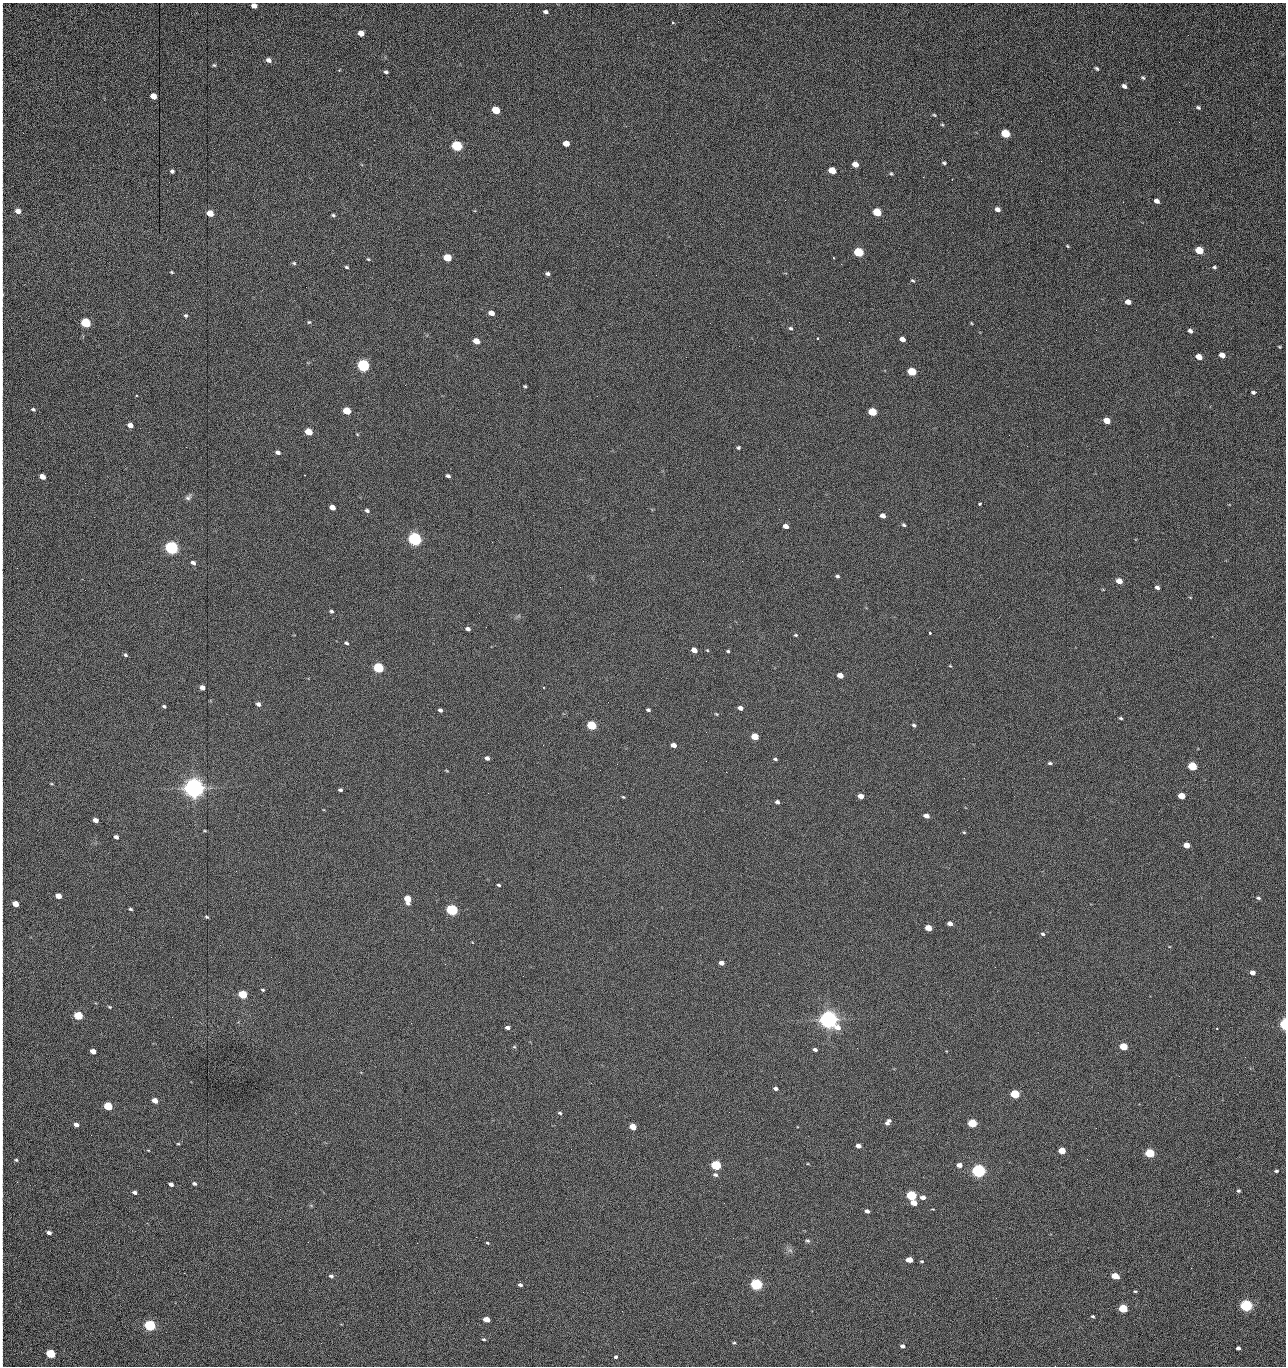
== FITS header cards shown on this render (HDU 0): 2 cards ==
NAXIS1  =                 1284 /fastest changing axis
NAXIS2  =                 1364 /next to fastest changing axis

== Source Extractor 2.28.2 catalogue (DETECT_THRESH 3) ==
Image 1284 x 1364 px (HDU 0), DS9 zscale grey, 1 PNG px = 1 image px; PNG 1288 x 1368 px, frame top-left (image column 1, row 1364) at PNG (2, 3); no overlay
Background 231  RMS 17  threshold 52.3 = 3 sigma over >= 5 px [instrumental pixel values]
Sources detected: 266; all 266 listed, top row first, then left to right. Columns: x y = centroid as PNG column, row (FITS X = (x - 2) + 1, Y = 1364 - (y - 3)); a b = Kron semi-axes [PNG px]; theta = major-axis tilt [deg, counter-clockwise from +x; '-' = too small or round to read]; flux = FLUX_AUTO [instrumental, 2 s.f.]
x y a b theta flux
254 6 5 4 - 7.5e+03
546 12 5 3 - 3.6e+03
2 16 17 2 90 3.3e+03
673 22 3 3 - 4.1e+03
361 33 5 4 - 1.3e+04
1188 35 2 2 - 7.2e+02
268 60 5 4 - 5.3e+03
2 65 16 2 90 3.6e+03
214 65 5 4 - 1.6e+03
1097 68 5 3 - 1.9e+03
386 72 4 3 - 2.5e+03
1143 78 6 5 - 2.0e+03
2 83 13 2 90 3.3e+03
1124 86 5 4 - 4.6e+03
153 96 5 4 - 1.4e+04
1198 107 6 4 -32 2.0e+03
496 110 5 5 - 4.2e+04
934 115 5 4 - 1.3e+03
1179 122 3 2 - 8.4e+02
942 125 5 3 - 1.3e+03
2 126 13 2 88 2.5e+03
1005 134 6 5 - 6.0e+04
566 143 5 4 - 1.4e+04
457 146 6 5 - 1.6e+05
2 154 10 2 90 1.9e+03
1041 161 2 2 - 1.2e+03
944 163 4 3 - 1.9e+03
855 164 5 4 - 1.2e+04
832 170 6 4 -25 2.8e+04
172 171 4 4 - 2.6e+03
891 174 5 4 - 1.6e+03
923 177 2 2 - 1.2e+04
952 179 2 2 - 6.7e+02
2 184 12 2 90 2.4e+03
1157 201 5 4 - 6.3e+03
1123 202 2 2 - 7.2e+02
997 209 5 4 - 5.8e+03
18 211 5 4 - 9.9e+03
877 212 6 5 - 5.1e+04
210 213 5 4 - 2.0e+04
333 215 5 4 - 1.7e+03
2 237 14 2 90 2.6e+03
1067 246 4 3 - 1.1e+03
1199 250 6 5 - 4.3e+04
858 252 6 5 - 1.0e+05
447 258 5 5 - 4.0e+04
833 258 3 2 - 1.6e+03
368 259 4 4 - 1.3e+03
294 263 5 4 - 1.8e+03
841 264 2 2 - 1.7e+04
346 267 4 3 - 1.6e+03
1214 267 4 4 - 2.0e+03
172 272 4 3 - 1.2e+03
547 274 4 3 - 2.8e+03
656 275 2 2 - 5.5e+02
913 281 5 3 - 1.5e+03
2 294 14 3 -89 3.5e+03
1128 302 5 4 - 7.7e+03
491 313 5 4 - 9.4e+03
186 316 5 4 - 2.0e+03
309 322 5 5 - 1.5e+03
849 322 2 2 - 5.5e+02
86 323 5 5 - 1.0e+05
710 323 2 2 - 2.3e+03
971 323 5 3 - 1.0e+03
791 328 5 4 - 2.2e+03
1190 331 5 4 - 3.9e+03
2 334 17 2 90 3.4e+03
817 338 3 2 - 1.4e+03
902 339 5 4 - 7.9e+03
476 341 5 4 - 1.6e+04
1279 347 3 2 - 1.2e+03
1222 355 5 4 - 1.1e+04
1199 357 5 4 - 1.6e+04
363 365 6 5 - 3.0e+05
912 372 6 5 - 5.8e+04
525 386 3 3 - 1.4e+03
2 390 18 2 90 3.7e+03
1254 392 7 4 5 3.4e+03
137 395 3 2 - 8.6e+02
33 409 5 4 - 1.9e+03
347 411 5 4 - 3.7e+04
872 412 5 5 - 5.9e+04
1107 421 5 4 - 1.9e+04
130 425 5 4 - 8.6e+03
308 432 5 4 - 2.9e+04
357 434 5 3 - 1.0e+03
1009 435 2 2 - 2.2e+03
186 447 2 2 - 2.8e+03
738 448 5 4 - 1.8e+03
278 452 5 4 - 3.9e+03
448 476 4 3 - 2.7e+03
42 477 5 4 - 1.2e+04
85 483 2 2 - 6.3e+02
2 486 10 2 90 2.4e+03
188 497 9 5 51 3.2e+03
980 504 3 3 - 3.8e+03
332 507 5 4 - 1.0e+04
367 511 6 4 -25 2.7e+03
883 516 5 4 - 6.0e+03
2 519 17 2 90 3.8e+03
904 525 5 4 - 2.0e+03
786 526 5 4 - 8.2e+03
415 539 6 5 - 5.0e+05
492 542 2 2 - 1.8e+03
171 548 6 5 - 5.3e+05
2 556 10 2 90 1.9e+03
742 561 2 2 - 5.2e+02
193 563 5 4 - 4.0e+03
837 576 5 4 - 2.0e+03
2 577 10 2 90 1.9e+03
1119 581 5 4 - 1.3e+04
560 587 2 2 - 5.6e+02
1157 587 4 3 - 3.7e+03
1190 597 4 3 - 8.8e+02
2 609 13 2 90 2.6e+03
331 611 5 4 - 2.1e+03
468 629 5 4 - 4.2e+03
930 633 3 3 - 3.3e+03
796 635 5 4 - 1.4e+03
2 640 17 2 90 2.9e+03
346 643 4 3 - 2.0e+03
694 650 5 4 - 1.1e+04
707 650 5 4 - 1.2e+03
728 651 4 3 - 1.6e+03
125 655 6 4 -39 1.9e+03
2 666 16 2 90 3.1e+03
950 666 5 3 - 9.8e+02
378 668 5 5 - 1.6e+05
840 676 5 4 - 1.4e+04
543 687 3 2 - 1.3e+03
202 688 5 4 - 7.5e+03
258 704 5 4 - 4.5e+03
164 706 4 3 - 2.0e+03
740 708 5 4 - 6.0e+03
440 710 4 3 - 2.8e+03
648 710 4 3 - 2.5e+03
716 714 5 3 - 1.1e+03
1120 718 4 3 - 1.6e+03
591 725 5 5 - 8.3e+04
914 725 4 4 - 2.4e+03
755 737 5 4 - 2.8e+04
543 745 2 2 - 2.2e+03
673 745 5 4 - 7.5e+03
487 758 4 4 - 4.5e+03
775 759 5 3 - 1.9e+03
706 761 2 2 - 7.8e+02
1050 763 6 4 -5 2.3e+03
617 764 2 2 - 2.2e+03
1192 766 5 5 - 7.7e+04
447 771 6 2 -19 9.4e+02
726 772 3 2 - 1.7e+03
51 784 5 3 - 1.0e+03
194 788 7 6 - 1.5e+06
340 790 4 3 - 2.4e+03
861 796 5 4 - 1.0e+04
1182 796 5 4 - 2.5e+04
623 797 5 4 - 1.3e+03
2 801 26 2 90 4.9e+03
777 802 4 4 - 3.3e+03
926 816 5 4 - 8.3e+03
95 820 5 4 - 7.0e+03
205 831 5 3 - 1.0e+03
964 832 5 4 - 1.3e+03
116 837 4 3 - 3.9e+03
1187 845 5 4 - 1.6e+04
499 885 4 3 - 1.7e+03
58 896 5 4 - 1.3e+04
1258 898 5 4 - 1.9e+03
407 899 6 5 - 2.8e+04
15 904 5 4 - 1.7e+04
130 909 4 3 - 1.8e+03
452 910 5 5 - 2.4e+05
207 917 5 3 - 1.6e+03
950 923 4 4 - 6.1e+03
928 928 5 4 - 1.9e+04
1043 934 6 5 - 2.2e+03
2 952 15 2 90 3.0e+03
721 963 5 4 - 6.3e+03
1252 973 4 4 - 7.4e+03
523 976 2 2 - 1.4e+03
263 990 4 3 - 1.6e+03
243 994 5 4 - 6.2e+04
109 1007 5 3 - 1.3e+03
2 1013 18 2 90 3.5e+03
78 1015 5 4 - 7.7e+04
828 1020 7 6 - 1.2e+06
411 1023 2 2 - 3.7e+03
1284 1024 5 3 - 1.2e+05
507 1027 5 4 - 4.2e+03
1217 1029 3 3 - 2.4e+03
514 1047 6 4 0 1.3e+03
1123 1047 5 4 - 4.8e+04
857 1048 3 2 - 9.4e+02
815 1049 4 3 - 3.6e+03
93 1051 5 4 - 1.1e+04
1245 1057 2 2 - 1.3e+03
1179 1076 3 2 - 1.7e+03
776 1088 4 3 - 3.5e+03
1015 1094 5 4 - 8.8e+04
155 1100 5 4 - 1.2e+04
108 1106 5 4 - 6.5e+04
729 1112 2 2 - 5.5e+02
560 1113 5 3 - 1.7e+03
888 1122 7 4 52 5.2e+03
972 1123 5 4 - 7.3e+04
76 1125 5 4 - 5.7e+03
633 1127 5 4 - 2.1e+04
91 1135 2 2 - 1.8e+03
178 1144 5 3 - 1.1e+03
858 1146 5 4 - 7.4e+03
571 1149 2 2 - 6.1e+02
148 1150 5 3 - 8.7e+02
1062 1151 5 4 - 3.2e+04
1150 1153 5 4 - 9.8e+04
1087 1159 2 2 - 8.8e+02
2 1160 16 2 90 3.1e+03
16 1160 4 4 - 1.6e+03
716 1165 5 4 - 1.4e+05
959 1165 5 4 - 7.9e+03
978 1171 5 5 - 6.0e+05
1276 1171 4 3 - 1.7e+03
715 1175 6 5 - 3.3e+03
194 1183 5 4 - 2.4e+03
171 1184 4 4 - 4.7e+03
1238 1191 4 3 - 2.0e+03
134 1192 5 4 - 3.6e+03
911 1195 5 4 - 1.5e+05
923 1197 5 4 - 6.6e+03
914 1203 5 4 - 1.6e+04
867 1211 4 4 - 4.6e+03
280 1219 2 2 - 1.4e+03
2 1228 8 2 90 1.6e+03
49 1233 5 3 - 4.6e+03
476 1237 2 2 - 6.0e+03
807 1240 6 5 - 2.1e+03
308 1242 3 2 - 1.2e+03
417 1243 2 2 - 3.8e+03
487 1243 4 3 - 1.3e+03
790 1250 7 5 -43 2.7e+03
2 1251 11 2 90 2.0e+03
909 1260 5 4 - 1.9e+04
922 1261 5 3 - 1.3e+03
2 1270 11 2 90 2.1e+03
331 1276 5 4 - 2.9e+03
1115 1276 5 4 - 2.7e+04
756 1284 5 4 - 3.1e+05
520 1285 4 3 - 3.0e+03
1135 1291 4 3 - 1.3e+03
2 1298 21 2 90 4.0e+03
996 1298 2 2 - 1.8e+03
1246 1306 5 4 - 3.6e+05
1123 1308 5 4 - 7.8e+04
622 1311 2 2 - 5.4e+02
1093 1316 5 3 - 1.7e+03
486 1319 5 4 - 1.8e+04
150 1325 5 5 - 2.4e+05
484 1339 5 4 - 1.5e+03
321 1343 3 2 - 1.1e+03
734 1343 5 3 - 1.3e+03
902 1346 5 4 - 4.1e+03
1238 1348 4 3 - 4.9e+03
2 1354 14 2 90 2.5e+03
50 1354 5 4 - 9.3e+04
615 1357 3 3 - 1.4e+04
1055 1366 2 2 - 1.4e+03
At the frame edge (FLAGS 8, measured only in part): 30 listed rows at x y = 254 6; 2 16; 2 65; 2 83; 2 126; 2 154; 2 184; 18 211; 2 237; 2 294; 2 334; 2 390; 2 486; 2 519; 2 556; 2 577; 2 609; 2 640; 2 666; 2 801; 2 952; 2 1013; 1284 1024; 2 1160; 2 1228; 2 1251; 2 1270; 2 1298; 2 1354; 1055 1366

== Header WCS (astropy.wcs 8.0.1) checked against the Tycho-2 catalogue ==
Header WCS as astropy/WCSLIB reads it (CRVAL/CRPIX/CD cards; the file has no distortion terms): RA---TAN/DEC--TAN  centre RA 15:41:42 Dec +51:58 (235.43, +51.97 deg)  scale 1.26 arcsec/px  FOV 26.9' x 28.5'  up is +93 deg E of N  parity flipped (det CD > 0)
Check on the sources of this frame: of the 60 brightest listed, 10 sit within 2.0 arcsec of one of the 12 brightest Tycho-2 stars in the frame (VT <= 12.29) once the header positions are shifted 0.31 arcsec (0.30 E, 0.07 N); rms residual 0.96 arcsec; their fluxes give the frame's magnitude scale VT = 25.21 - 2.5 log10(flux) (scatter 0.21 mag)
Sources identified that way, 10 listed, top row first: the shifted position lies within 2.0 arcsec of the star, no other Tycho-2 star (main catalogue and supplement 1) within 4.0 arcsec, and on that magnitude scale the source's flux lands within +1.5 / -3 mag of the star's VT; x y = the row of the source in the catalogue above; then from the Tycho-2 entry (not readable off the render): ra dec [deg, ICRS J2000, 3 dp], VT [Tycho-2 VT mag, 2 dp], TYC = Tycho-2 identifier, HIP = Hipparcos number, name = IAU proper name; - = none
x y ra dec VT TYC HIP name
363 365 235.614 +52.064 11.61 3489-1132-1 - -
415 539 235.514 +52.049 11.19 3489-1407-1 - -
194 788 235.378 +52.130 9.31 3489-1322-1 76850 -
452 910 235.303 +52.042 11.52 3489-958-1 - -
828 1020 235.232 +51.912 9.59 3489-824-1 - -
978 1171 235.143 +51.862 10.97 3489-1016-1 - -
911 1195 235.131 +51.886 12.29 3489-908-1 - -
756 1284 235.084 +51.941 11.45 3489-1346-1 - -
1246 1306 235.062 +51.771 11.53 3489-1453-1 - -
150 1325 235.075 +52.152 11.74 3489-912-1 - -